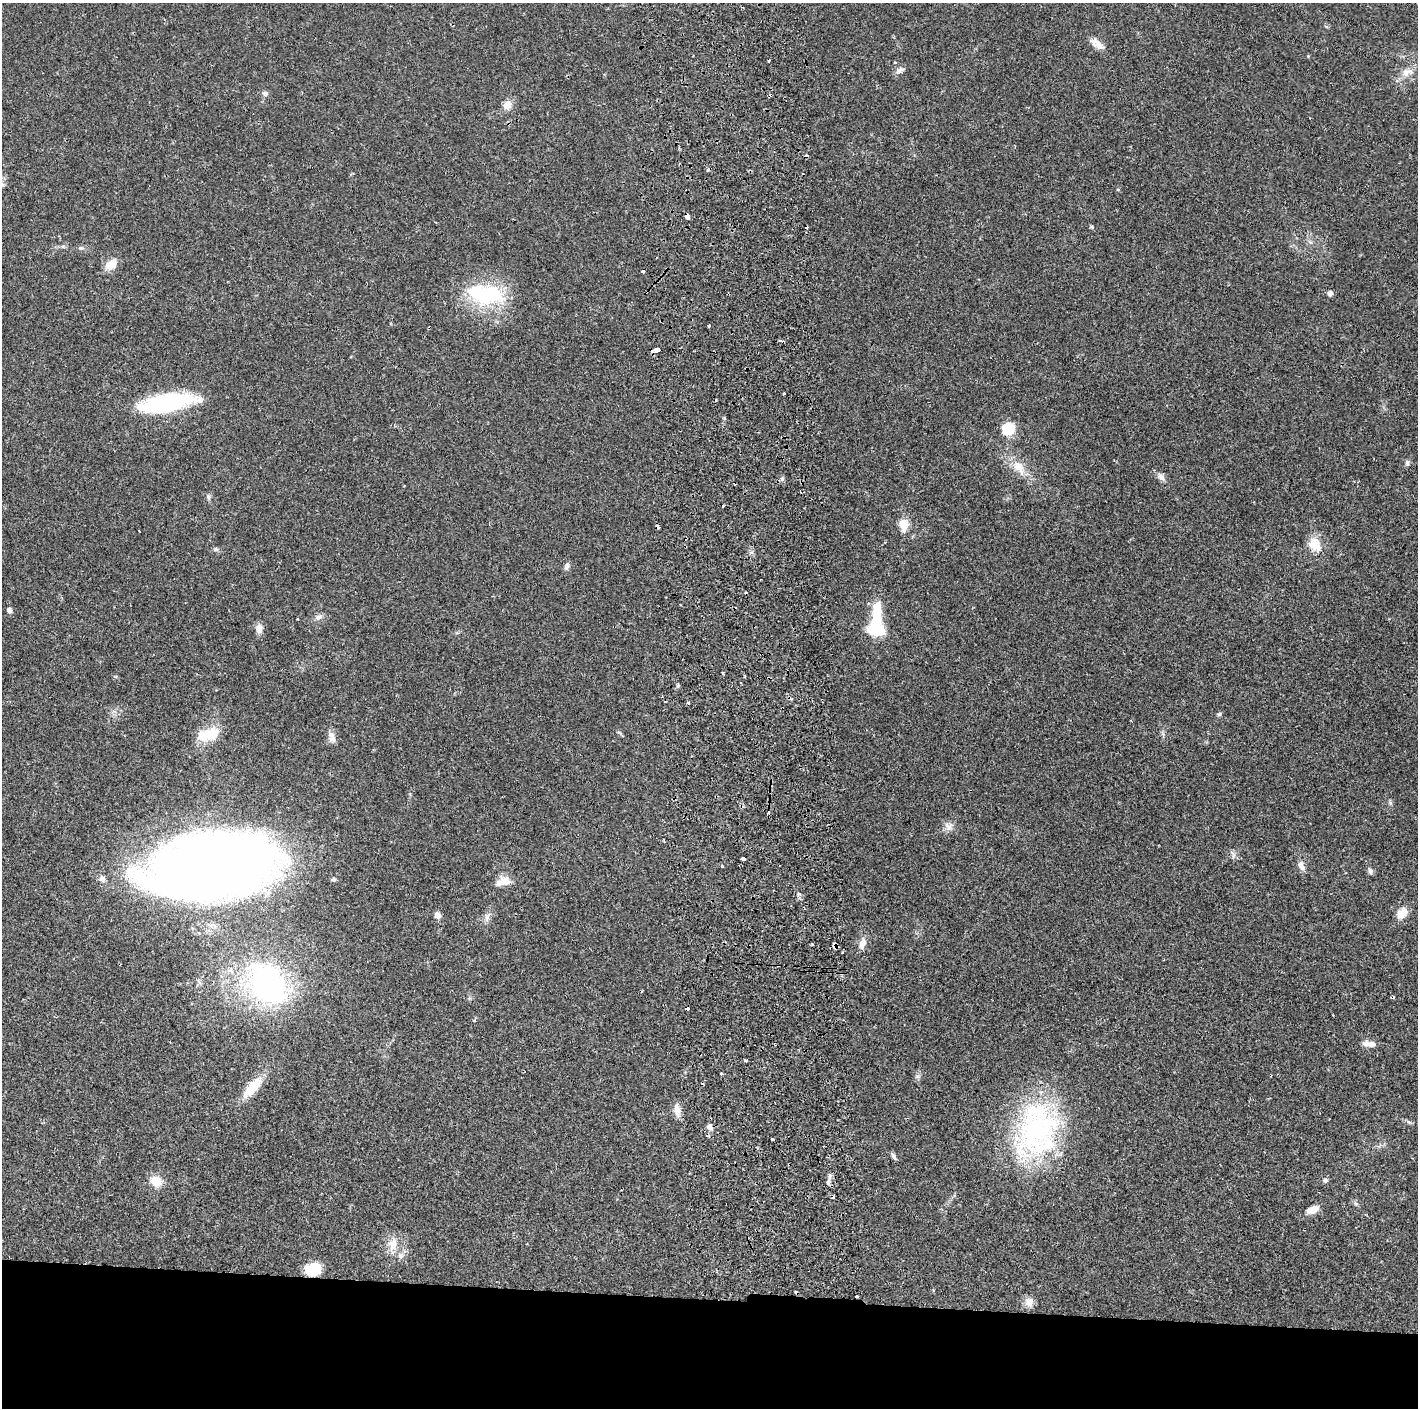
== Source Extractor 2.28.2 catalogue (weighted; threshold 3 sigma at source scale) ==
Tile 8 of 3 x 3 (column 2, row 3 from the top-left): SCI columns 1474-2889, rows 5-1410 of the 4360 x 4230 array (HDU 1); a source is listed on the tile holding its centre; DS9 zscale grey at full resolution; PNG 1420 x 1410 px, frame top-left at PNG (2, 3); no overlay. Shown black and unused: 8% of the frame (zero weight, under 2 of 3 exposures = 3% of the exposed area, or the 3 px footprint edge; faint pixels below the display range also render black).
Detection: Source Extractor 2.28.2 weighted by HDU 2 'WHT'; one run over the whole footprint, this tile lists its part. Background 0.0247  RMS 0.0037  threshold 0.0166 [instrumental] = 3 sigma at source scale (4.5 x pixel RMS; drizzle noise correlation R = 1.50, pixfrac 1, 0.05/0.05 arcsec/px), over >= 5 px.
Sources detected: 89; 2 inside a brighter object's white glare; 16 cosmic-ray / hot-pixel residue — not listed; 3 inside a brighter listed object's ellipse — not listed separately; the other 68 listed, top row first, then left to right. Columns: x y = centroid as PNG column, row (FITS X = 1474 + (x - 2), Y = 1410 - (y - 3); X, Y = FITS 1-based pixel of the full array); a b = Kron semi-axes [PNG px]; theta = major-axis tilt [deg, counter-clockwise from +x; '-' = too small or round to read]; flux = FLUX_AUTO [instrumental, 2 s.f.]
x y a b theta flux
1097 44 20 9 -35 2.9
899 70 13 7 21 1.5
1407 72 18 10 18 3.7
265 94 7 7 - 1
507 105 11 10 - 3.2
3 185 7 7 - 1
687 216 5 3 - 4.8
81 248 6 5 - 0.66
111 264 17 11 41 4
1330 293 5 5 - 1.7
485 294 46 23 -7 30
709 326 3 3 - 0.41
656 350 5 3 - 16
784 393 2 2 - 0.44
166 403 59 17 9 41
1008 429 13 12 - 8.8
1407 463 8 5 82 0.83
1018 467 19 12 -46 5.7
1161 477 11 7 -50 1.6
208 497 8 6 -88 0.92
904 524 6 5 - 14
1315 545 17 14 -55 6.1
216 549 6 5 - 0.67
567 566 11 6 73 1.1
9 610 5 5 - 1.5
318 617 11 7 20 1.5
297 619 3 2 - 0.3
259 628 11 8 -88 2.5
876 629 19 14 -16 14
723 674 4 2 - 0.48
741 683 3 2 - 0.27
678 686 5 4 - 0.62
1219 714 6 5 - 0.61
209 734 28 14 14 9.6
332 737 15 8 -72 2.3
949 827 11 10 - 2.1
744 859 3 3 - 7
722 866 3 3 - 0.49
1301 866 14 7 -66 2
210 867 96 48 9 550
1370 871 8 6 -74 1
102 879 8 8 - 1.4
334 879 5 5 - 0.69
505 881 16 11 -11 3.6
1402 913 15 10 41 3.9
438 915 10 7 -65 1.4
487 918 13 6 75 1.6
862 943 14 8 73 2.7
835 946 4 4 - 11
267 983 45 35 -50 80
475 1020 5 4 - 0.59
1366 1044 10 9 - 2
746 1060 3 3 - 2.9
721 1074 3 3 - 0.54
252 1087 33 12 49 8.3
677 1111 18 8 -81 2.7
710 1127 8 6 -61 1.3
1037 1130 73 51 76 72
772 1139 3 2 - 0.46
894 1156 9 5 -58 0.94
1325 1180 7 6 - 0.88
156 1181 15 12 -24 4.7
828 1182 7 5 74 1.1
1313 1209 15 8 22 3.2
393 1244 18 13 85 4.9
313 1269 14 11 12 11
857 1296 3 3 - 0.51
1029 1302 13 11 -77 2.4
Overlapping masked pixels (flux is a lower limit): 6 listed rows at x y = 687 216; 656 350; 835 946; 710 1127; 313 1269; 857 1296
Isophote crosses this tile's border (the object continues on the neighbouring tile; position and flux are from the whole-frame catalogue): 1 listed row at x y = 3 185
Unlisted compact peaks at least as high as the median listed source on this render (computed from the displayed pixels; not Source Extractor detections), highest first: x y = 1092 227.